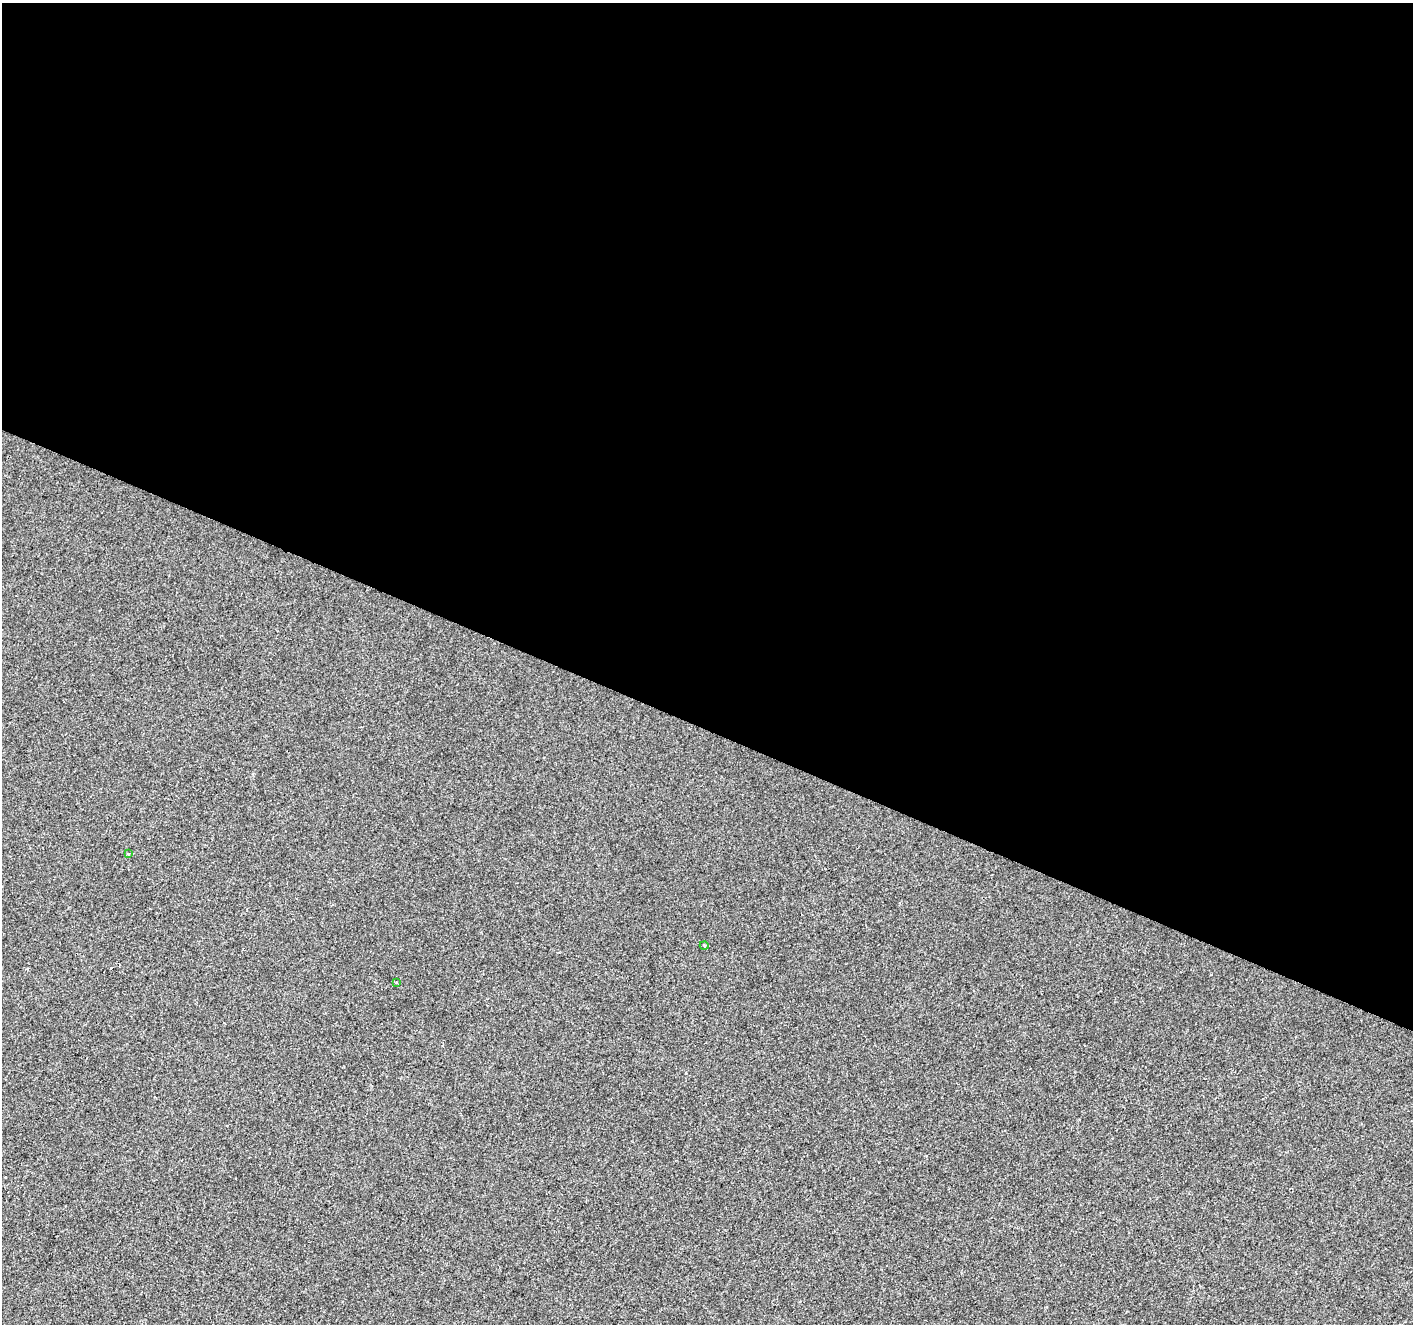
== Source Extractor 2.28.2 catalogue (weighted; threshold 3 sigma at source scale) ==
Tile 3 of 4 x 4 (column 3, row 1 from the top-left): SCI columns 2828-4238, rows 4240-5561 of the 5648 x 5767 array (HDU 1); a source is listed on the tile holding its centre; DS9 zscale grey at full resolution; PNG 1415 x 1326 px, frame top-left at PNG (2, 3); each listed source drawn as its Kron ellipse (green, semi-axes under 4 px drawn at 4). Shown black and unused: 55% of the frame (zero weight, under 2 of 3 exposures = <1% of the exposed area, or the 3 px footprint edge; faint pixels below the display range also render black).
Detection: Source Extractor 2.28.2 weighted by HDU 2 'WHT'; one run over the whole footprint, this tile lists its part. Background 6.98e-04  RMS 0.0057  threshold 0.0258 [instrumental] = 3 sigma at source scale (4.5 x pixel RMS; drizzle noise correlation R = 1.50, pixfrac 1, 0.0396/0.0396 arcsec/px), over >= 5 px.
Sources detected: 4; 1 cosmic-ray / hot-pixel residue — neither listed nor drawn; the other 3 listed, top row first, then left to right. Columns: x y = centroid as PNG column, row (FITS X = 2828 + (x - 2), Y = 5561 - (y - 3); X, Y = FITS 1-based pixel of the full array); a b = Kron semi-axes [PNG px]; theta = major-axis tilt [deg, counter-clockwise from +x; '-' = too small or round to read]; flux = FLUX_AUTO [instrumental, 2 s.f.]
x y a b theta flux
128 853 3 3 - 3.1
704 945 4 3 - 0.67
396 982 4 3 - 0.56